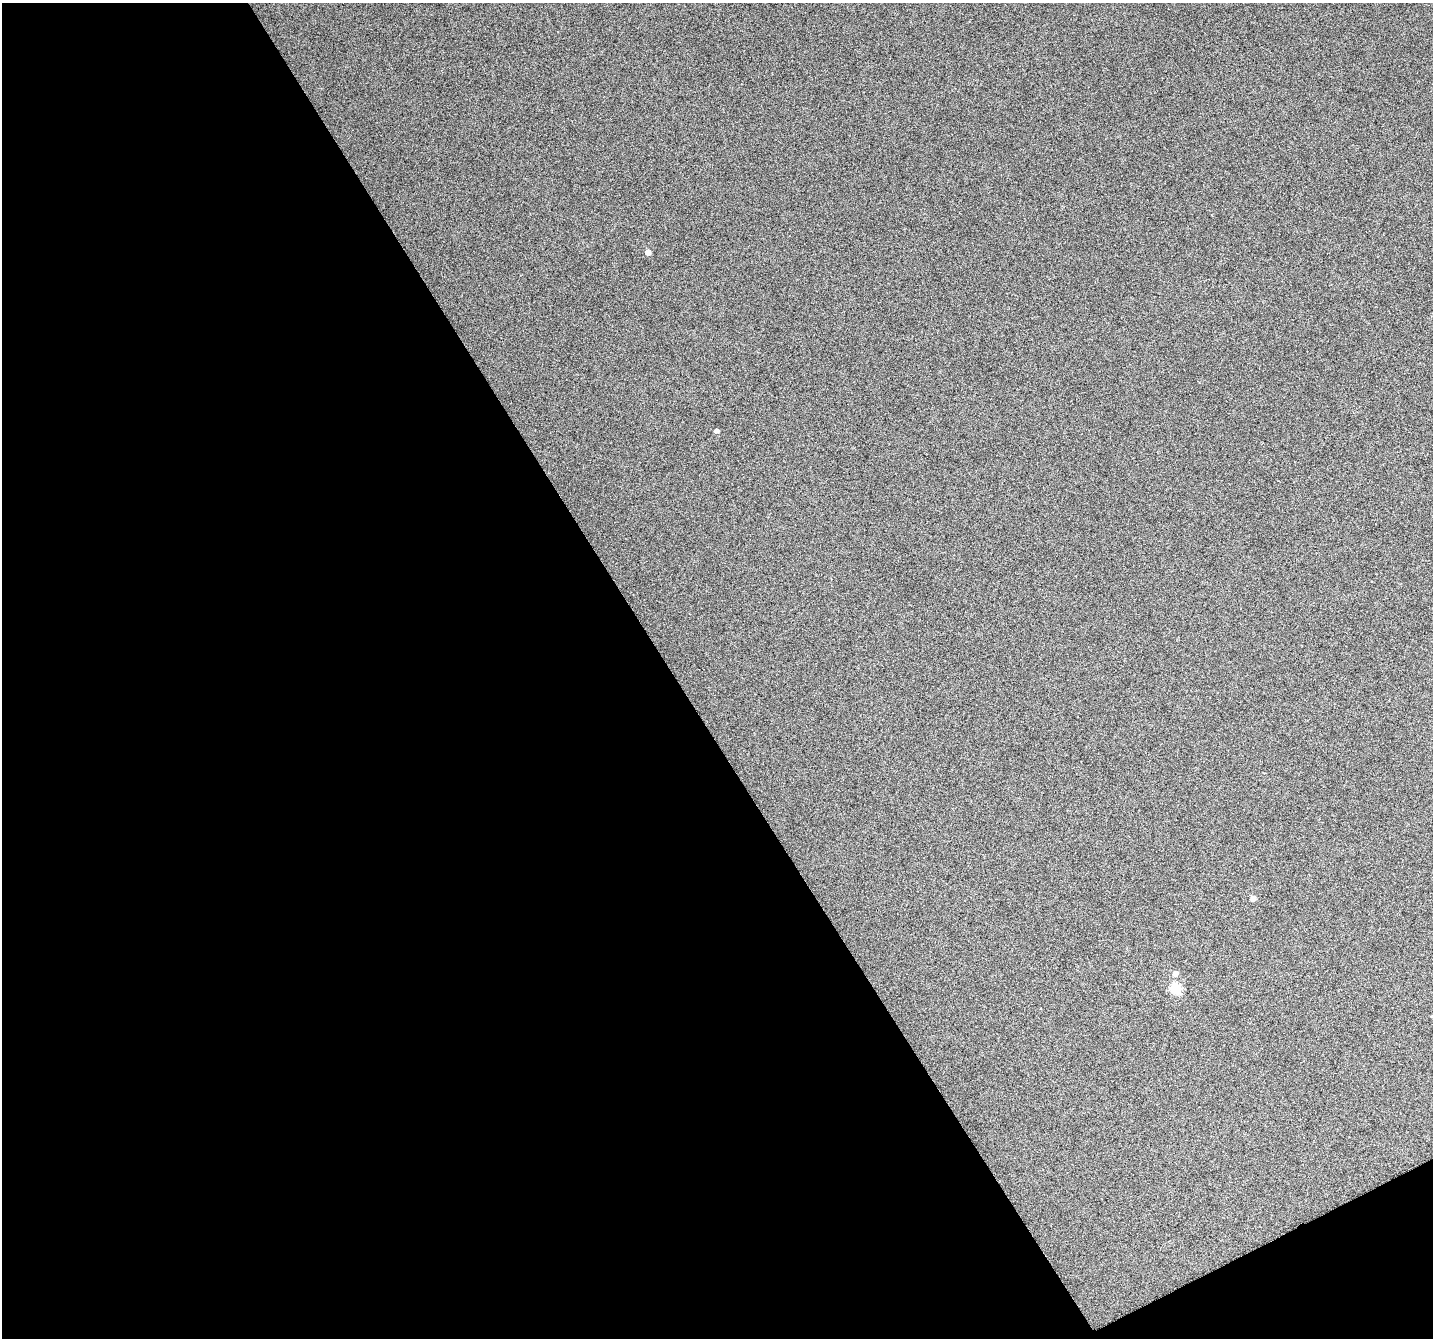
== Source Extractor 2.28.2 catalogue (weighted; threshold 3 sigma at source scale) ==
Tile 3 of 2 x 2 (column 1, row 2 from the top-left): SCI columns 3-1433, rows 126-1461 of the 2913 x 2913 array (HDU 1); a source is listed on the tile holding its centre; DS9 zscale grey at full resolution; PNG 1435 x 1340 px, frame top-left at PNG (2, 3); no overlay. Shown black and unused: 48% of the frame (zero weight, under 4 of 8 exposures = <1% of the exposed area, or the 3 px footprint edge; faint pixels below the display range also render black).
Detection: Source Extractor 2.28.2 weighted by HDU 2 'WHT'; one run over the whole footprint, this tile lists its part. Background 0.0916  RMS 0.31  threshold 1.26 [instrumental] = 3 sigma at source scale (4.09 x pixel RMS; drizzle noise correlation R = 1.36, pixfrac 0.8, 0.05/0.05 arcsec/px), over >= 5 px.
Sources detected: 5; all 5 listed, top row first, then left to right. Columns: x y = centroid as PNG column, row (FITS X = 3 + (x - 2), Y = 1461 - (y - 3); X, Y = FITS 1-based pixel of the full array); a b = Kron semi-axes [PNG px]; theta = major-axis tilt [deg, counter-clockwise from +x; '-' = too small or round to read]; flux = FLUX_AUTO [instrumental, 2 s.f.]
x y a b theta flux
648 252 4 4 - 140
716 431 4 4 - 92
1253 898 4 4 - 160
1175 974 5 5 - 150
1175 988 5 5 - 1900